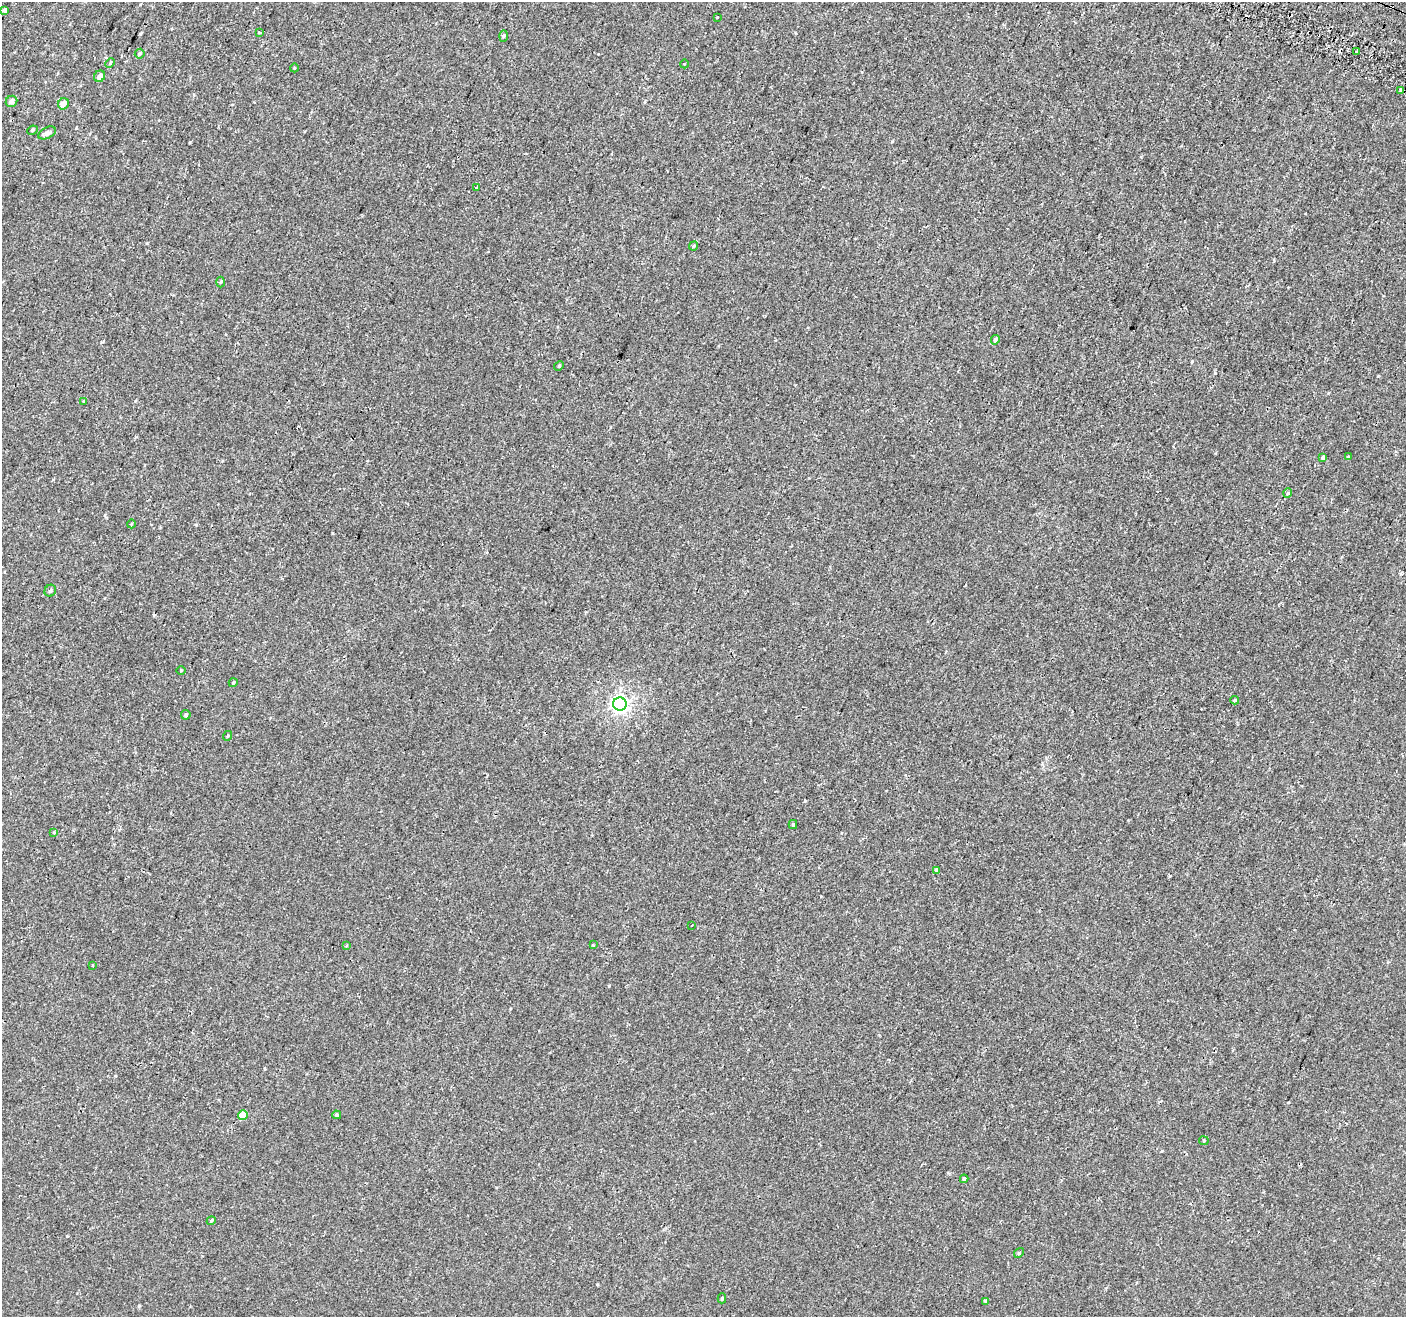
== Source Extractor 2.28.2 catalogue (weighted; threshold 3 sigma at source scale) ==
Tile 10 of 4 x 4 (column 2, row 3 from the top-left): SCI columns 1450-2853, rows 1642-2956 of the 5716 x 5844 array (HDU 1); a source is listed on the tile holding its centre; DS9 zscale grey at full resolution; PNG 1408 x 1319 px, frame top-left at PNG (2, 2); each listed source drawn as its Kron ellipse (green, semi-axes under 4 px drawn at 4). Shown black and unused: <1% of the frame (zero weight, under 2 of 3 exposures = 3% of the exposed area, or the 3 px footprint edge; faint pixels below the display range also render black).
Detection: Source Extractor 2.28.2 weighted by HDU 2 'WHT'; one run over the whole footprint, this tile lists its part. Background -5.26e-05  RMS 0.0031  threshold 0.0138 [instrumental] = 3 sigma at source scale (4.5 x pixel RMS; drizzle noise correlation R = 1.50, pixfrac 1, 0.0396/0.0396 arcsec/px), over >= 5 px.
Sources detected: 51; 4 cosmic-ray / hot-pixel residue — neither listed nor drawn; the other 47 listed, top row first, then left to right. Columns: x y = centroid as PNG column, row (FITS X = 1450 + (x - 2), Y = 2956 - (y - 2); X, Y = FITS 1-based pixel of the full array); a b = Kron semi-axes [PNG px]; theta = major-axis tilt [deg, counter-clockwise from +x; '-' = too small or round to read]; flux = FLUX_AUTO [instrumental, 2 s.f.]
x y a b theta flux
5 10 4 4 - 0.96
717 17 3 2 - 0.26
259 32 3 3 - 0.27
503 36 6 4 88 0.38
1356 52 3 3 - 2.4
140 54 5 5 - 0.45
110 63 5 3 - 0.3
684 64 4 3 - 0.2
294 68 4 3 - 0.22
100 76 6 5 - 1.4
1401 90 4 3 - 1.6
11 101 6 5 - 1.5
63 104 6 5 - 1.9
32 130 5 4 - 0.4
47 133 9 5 26 1.1
477 187 4 3 - 0.41
694 246 5 3 - 0.48
221 282 5 3 - 0.29
995 340 5 4 - 0.47
559 366 5 4 - 0.32
84 401 3 3 - 0.28
1348 457 3 3 - 0.72
1323 458 4 4 - 0.6
1288 493 5 3 - 0.29
131 524 4 3 - 0.23
50 591 6 5 - 0.58
181 670 4 3 - 0.21
233 683 4 3 - 0.24
1235 700 4 4 - 0.33
620 704 6 6 - 100
186 715 5 4 - 0.6
227 736 5 3 - 0.25
793 824 4 4 - 0.4
54 832 4 3 - 0.23
937 870 3 3 - 0.97
692 925 3 2 - 0.2
347 945 3 3 - 0.3
593 945 3 3 - 0.21
92 965 3 3 - 1.2
243 1115 5 4 - 4.6
337 1115 4 4 - 0.47
1204 1141 4 4 - 0.33
964 1179 4 4 - 0.94
211 1221 4 3 - 0.28
1019 1253 5 4 - 0.39
722 1298 5 4 - 0.35
985 1301 4 3 - 0.31
Overlapping masked pixels (flux is a lower limit): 1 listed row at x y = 1401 90
Unlisted compact peaks at least as high as the median listed source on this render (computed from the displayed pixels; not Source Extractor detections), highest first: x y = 190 142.